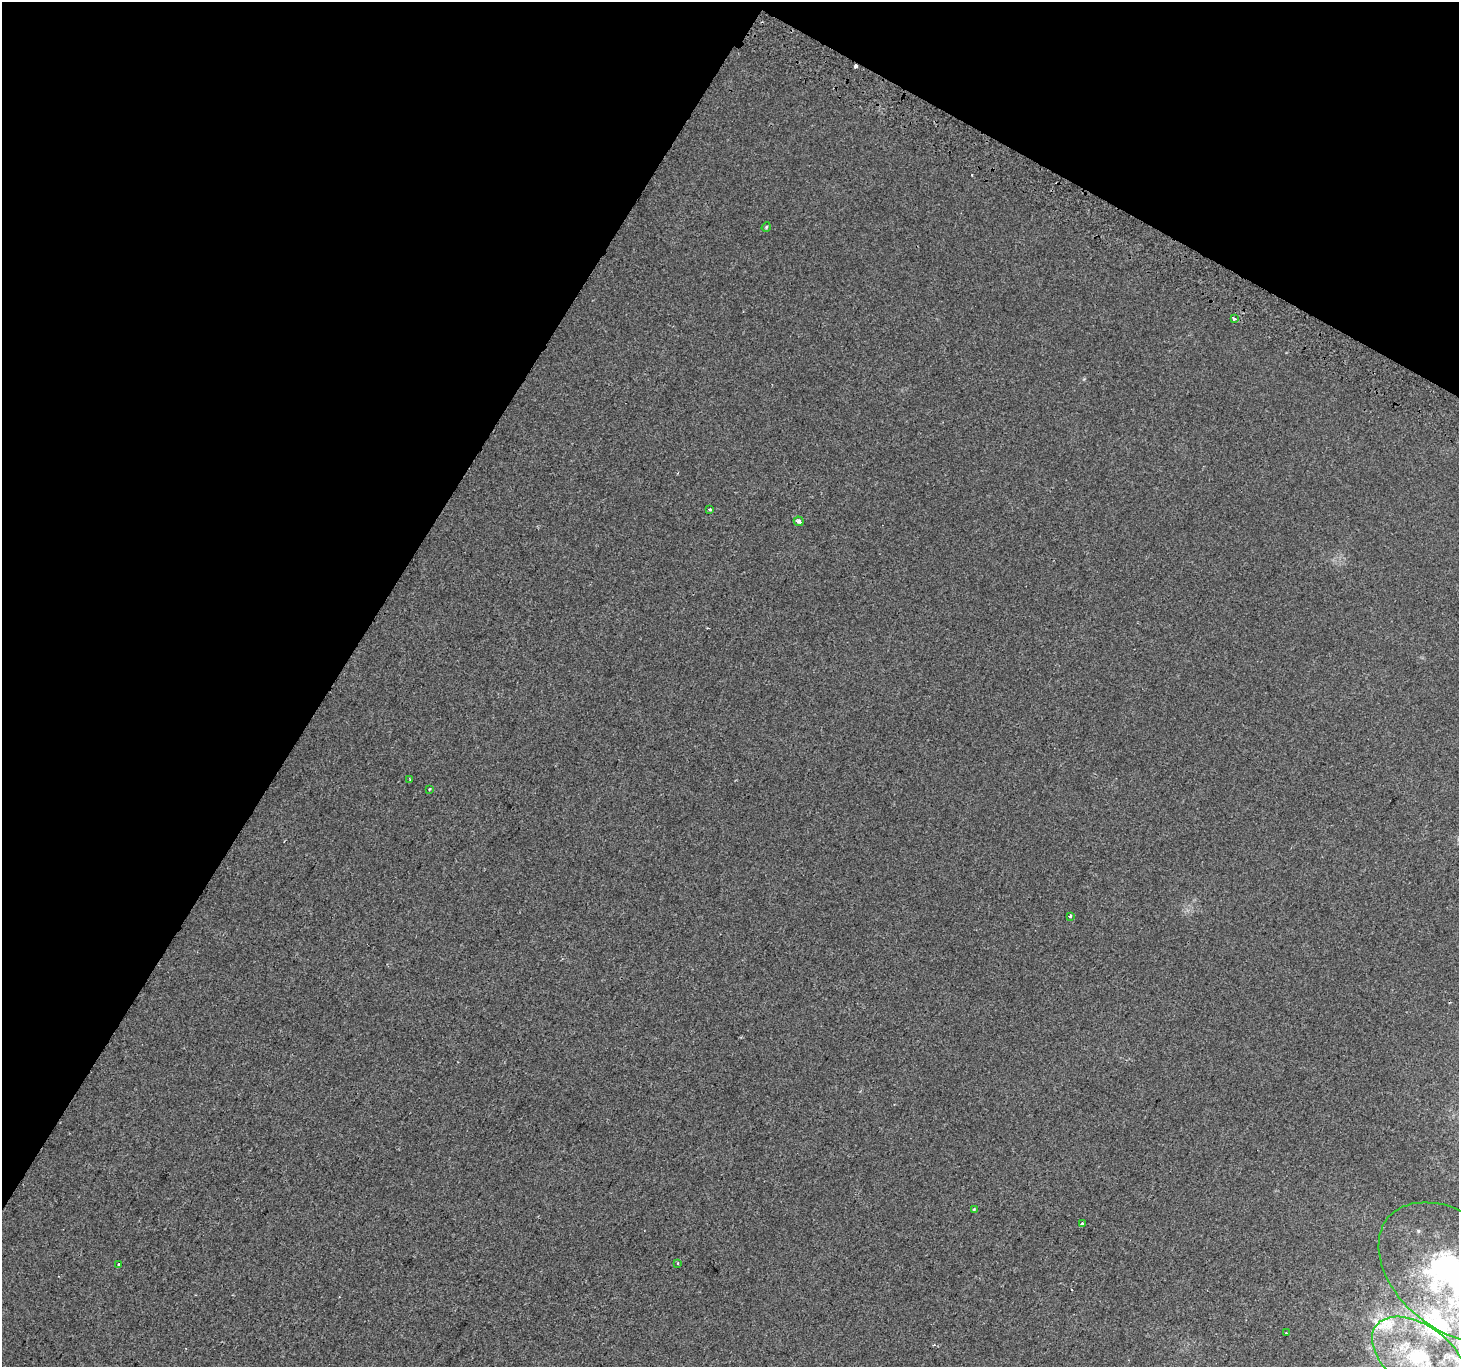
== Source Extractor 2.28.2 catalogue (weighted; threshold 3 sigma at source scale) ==
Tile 2 of 4 x 4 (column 2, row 1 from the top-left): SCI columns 1490-2946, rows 4394-5758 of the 5884 x 5991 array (HDU 1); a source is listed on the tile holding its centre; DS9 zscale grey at full resolution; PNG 1461 x 1369 px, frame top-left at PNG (2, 2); each listed source drawn as its Kron ellipse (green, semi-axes under 4 px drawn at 4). Shown black and unused: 30% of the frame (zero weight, under 2 of 3 exposures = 2% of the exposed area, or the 3 px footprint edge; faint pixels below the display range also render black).
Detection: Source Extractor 2.28.2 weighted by HDU 2 'WHT'; one run over the whole footprint, this tile lists its part. Background -5.38e-04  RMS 0.0034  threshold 0.0155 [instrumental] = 3 sigma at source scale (4.5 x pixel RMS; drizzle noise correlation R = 1.50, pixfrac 1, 0.0396/0.0396 arcsec/px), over >= 5 px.
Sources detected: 22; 2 inside a brighter object's white glare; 2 cosmic-ray / hot-pixel residue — neither listed nor drawn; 4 inside a brighter listed object's ellipse — not listed separately; the other 14 listed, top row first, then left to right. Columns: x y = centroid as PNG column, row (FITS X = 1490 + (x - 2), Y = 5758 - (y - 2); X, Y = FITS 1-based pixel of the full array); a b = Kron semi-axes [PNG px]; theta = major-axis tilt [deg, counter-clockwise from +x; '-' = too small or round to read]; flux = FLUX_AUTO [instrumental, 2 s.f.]
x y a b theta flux
766 227 5 4 - 0.43
1234 319 3 3 - 1.5
710 509 3 3 - 0.61
799 521 5 4 - 1.5
410 780 2 2 - 0.34
429 789 3 2 - 0.33
1070 916 3 3 - 1.8
974 1209 3 3 - 0.25
1082 1224 3 3 - 0.55
678 1263 3 3 - 0.73
119 1265 3 3 - 1.2
1454 1273 86 57 -39 110
1286 1333 3 2 - 0.27
1420 1358 54 32 -37 37
Isophote crosses this tile's border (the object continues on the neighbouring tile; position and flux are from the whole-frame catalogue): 2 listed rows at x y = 1454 1273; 1420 1358